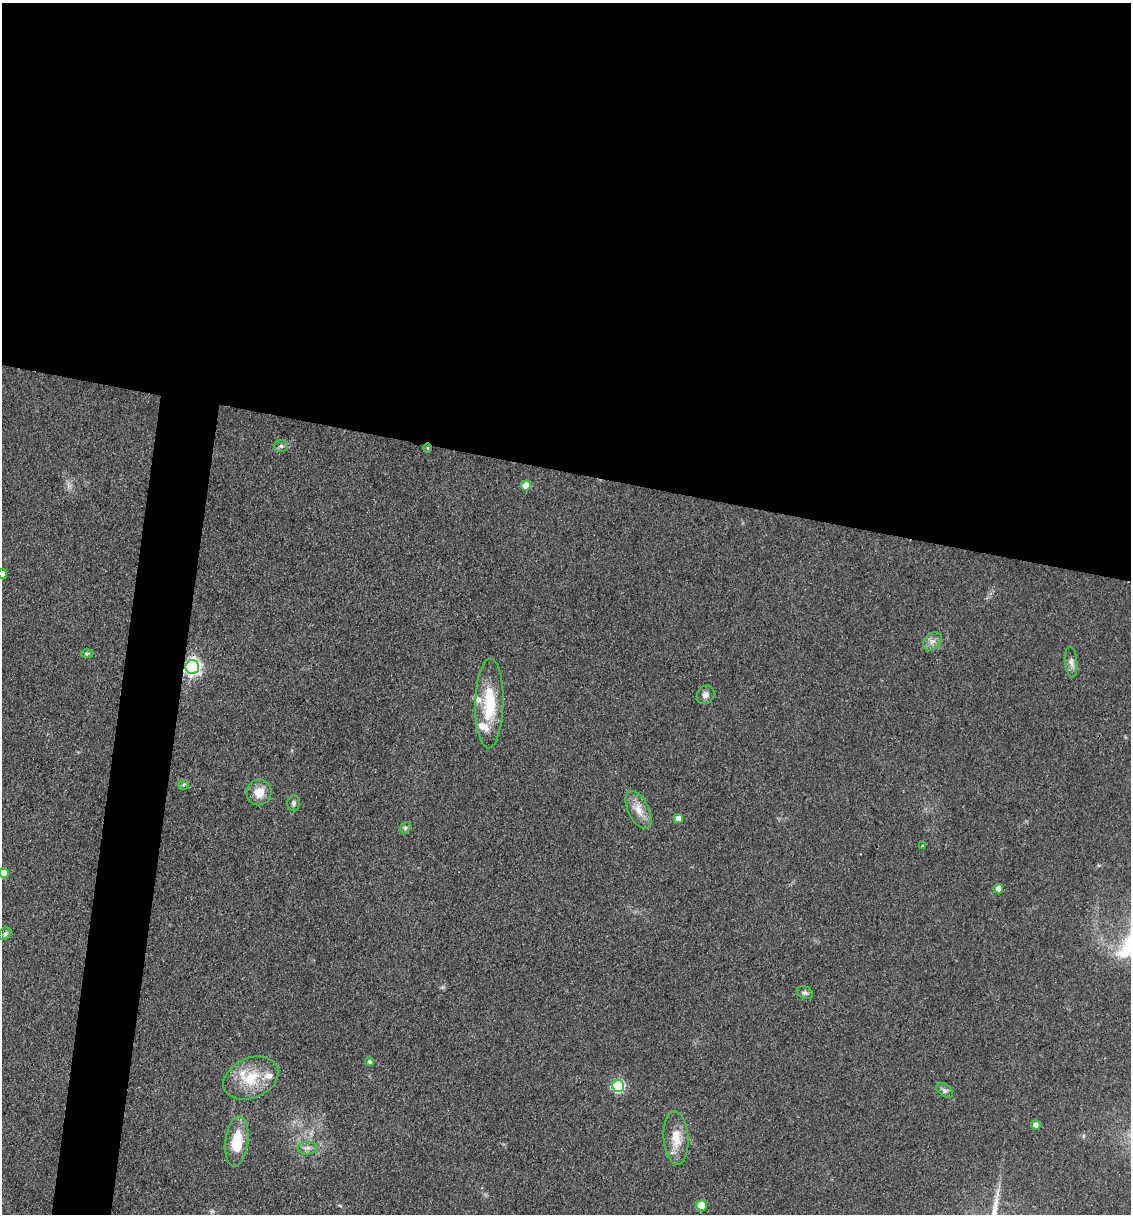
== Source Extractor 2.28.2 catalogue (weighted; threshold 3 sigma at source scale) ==
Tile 3 of 4 x 4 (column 3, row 1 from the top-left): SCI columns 2496-3624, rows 3637-4848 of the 4873 x 4848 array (HDU 1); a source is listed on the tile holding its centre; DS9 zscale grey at full resolution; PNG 1133 x 1216 px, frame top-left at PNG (2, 3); each listed source drawn as its Kron ellipse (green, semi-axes under 4 px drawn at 4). Shown black and unused: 42% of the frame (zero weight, under 3 of 4 exposures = <1% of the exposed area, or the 3 px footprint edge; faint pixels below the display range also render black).
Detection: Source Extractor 2.28.2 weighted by HDU 2 'WHT'; one run over the whole footprint, this tile lists its part. Background 0.149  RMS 0.0071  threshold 0.032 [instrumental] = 3 sigma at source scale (4.5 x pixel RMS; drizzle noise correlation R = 1.50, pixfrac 1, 0.05/0.05 arcsec/px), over >= 5 px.
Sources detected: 33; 3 inside a brighter listed object's ellipse — not listed separately; the other 30 listed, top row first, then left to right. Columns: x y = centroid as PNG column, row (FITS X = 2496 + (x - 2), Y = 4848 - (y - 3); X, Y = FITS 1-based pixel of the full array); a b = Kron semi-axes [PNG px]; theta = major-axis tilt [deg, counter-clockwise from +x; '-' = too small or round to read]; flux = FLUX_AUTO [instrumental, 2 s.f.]
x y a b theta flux
281 446 7 6 - 1.7
428 448 5 3 - 0.66
526 485 5 5 - 9.7
2 574 5 4 - 5.3
932 641 10 7 43 3.8
87 654 6 4 2 1.1
1071 662 15 6 -85 3.3
192 667 7 7 - 240
706 695 10 8 51 3.4
489 703 45 14 89 32
184 785 5 4 - 1.1
259 792 13 12 - 9.2
294 803 8 6 89 2.1
639 810 20 10 -64 8.7
678 818 4 4 - 5.3
405 828 6 4 46 1.2
923 846 4 3 - 0.71
4 873 5 4 - 6.8
998 889 5 4 - 4.3
5 934 7 5 45 1.5
805 993 8 6 -22 1.9
370 1062 4 4 - 1.4
251 1078 29 20 23 25
618 1086 6 6 - 70
945 1090 9 6 -37 2.2
1036 1125 5 4 - 3.9
676 1138 27 12 -86 13
237 1141 25 11 83 21
308 1148 10 6 0 3
702 1205 5 5 - 15
Overlapping masked pixels (flux is a lower limit): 2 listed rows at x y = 428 448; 192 667
Isophote crosses this tile's border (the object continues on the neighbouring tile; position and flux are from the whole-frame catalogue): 2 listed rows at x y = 2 574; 4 873